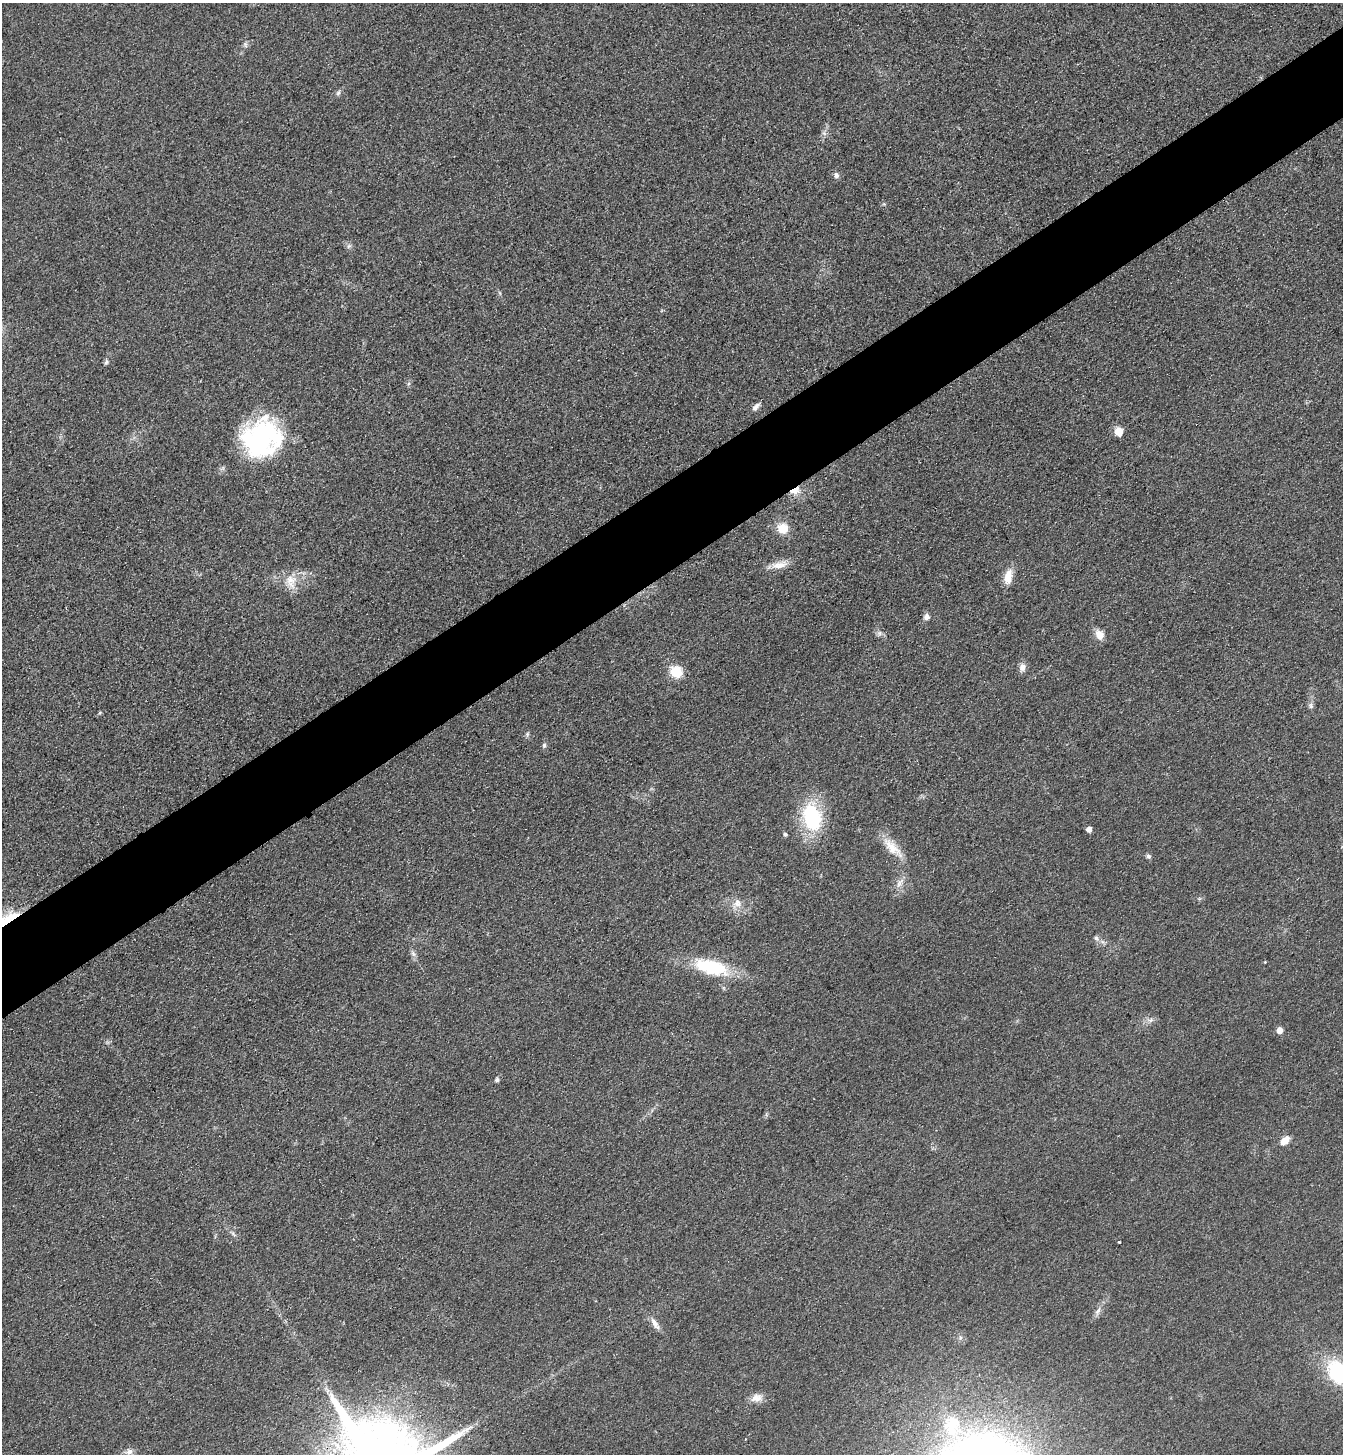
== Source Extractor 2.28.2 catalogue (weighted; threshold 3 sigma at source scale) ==
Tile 10 of 4 x 4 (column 2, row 3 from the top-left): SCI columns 1521-2861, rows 1483-2934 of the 5861 x 5869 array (HDU 1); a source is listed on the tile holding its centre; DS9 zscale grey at full resolution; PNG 1345 x 1456 px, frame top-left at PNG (2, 3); no overlay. Shown black and unused: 6% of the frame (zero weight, under 3 of 4 exposures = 3% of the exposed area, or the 3 px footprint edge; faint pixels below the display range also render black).
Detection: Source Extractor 2.28.2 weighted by HDU 2 'WHT'; one run over the whole footprint, this tile lists its part. Background 0.0774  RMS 0.0093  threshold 0.042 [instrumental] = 3 sigma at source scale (4.5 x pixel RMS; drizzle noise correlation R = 1.50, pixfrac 1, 0.05/0.05 arcsec/px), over >= 5 px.
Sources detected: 46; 1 cosmic-ray / hot-pixel residue — not listed; the other 45 listed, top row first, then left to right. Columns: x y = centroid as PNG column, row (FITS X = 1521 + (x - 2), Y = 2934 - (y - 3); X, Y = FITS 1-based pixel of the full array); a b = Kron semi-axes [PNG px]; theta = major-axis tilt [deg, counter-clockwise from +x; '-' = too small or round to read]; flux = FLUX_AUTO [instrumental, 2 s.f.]
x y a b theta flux
245 45 8 5 -71 2.2
338 93 7 4 46 1.9
836 175 8 6 -87 3
349 246 6 5 - 1.9
106 362 7 5 47 1.8
756 407 12 6 48 3.9
1118 431 5 5 - 28
262 438 43 37 35 140
795 491 14 8 19 9.2
783 528 12 12 - 15
779 565 24 8 8 10
1008 577 19 9 76 12
291 581 22 14 -78 15
926 617 8 7 - 3.7
879 633 7 4 90 1.9
1099 634 13 10 -58 8
1022 667 10 8 71 5.4
676 672 10 9 - 28
1311 706 9 6 -76 2.6
100 712 5 3 - 1.1
527 734 7 4 89 1.7
544 745 7 5 -76 1.9
812 817 26 16 -77 82
1089 829 4 4 - 6.2
785 834 5 4 - 1.9
892 847 35 12 -43 18
1148 856 6 6 - 2.2
899 883 16 7 61 6.3
737 903 12 11 - 7.9
4 921 40 9 33 31
1096 938 8 6 -50 2.6
413 954 8 5 -78 2.8
710 967 46 18 -15 54
1151 1020 8 5 13 2.9
1280 1030 5 5 - 8.9
497 1080 5 5 - 1.9
1285 1141 13 8 45 7.6
233 1234 8 5 -56 2.1
1119 1242 3 3 - 1.3
1098 1311 12 5 60 4.2
655 1324 18 7 -57 6
1339 1372 24 16 -46 83
756 1398 15 11 15 8
952 1425 33 24 71 46
129 1452 10 7 13 4.3
Overlapping masked pixels (flux is a lower limit): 2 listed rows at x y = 795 491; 4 921
Isophote crosses this tile's border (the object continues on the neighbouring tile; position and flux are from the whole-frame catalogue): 2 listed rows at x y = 4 921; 1339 1372